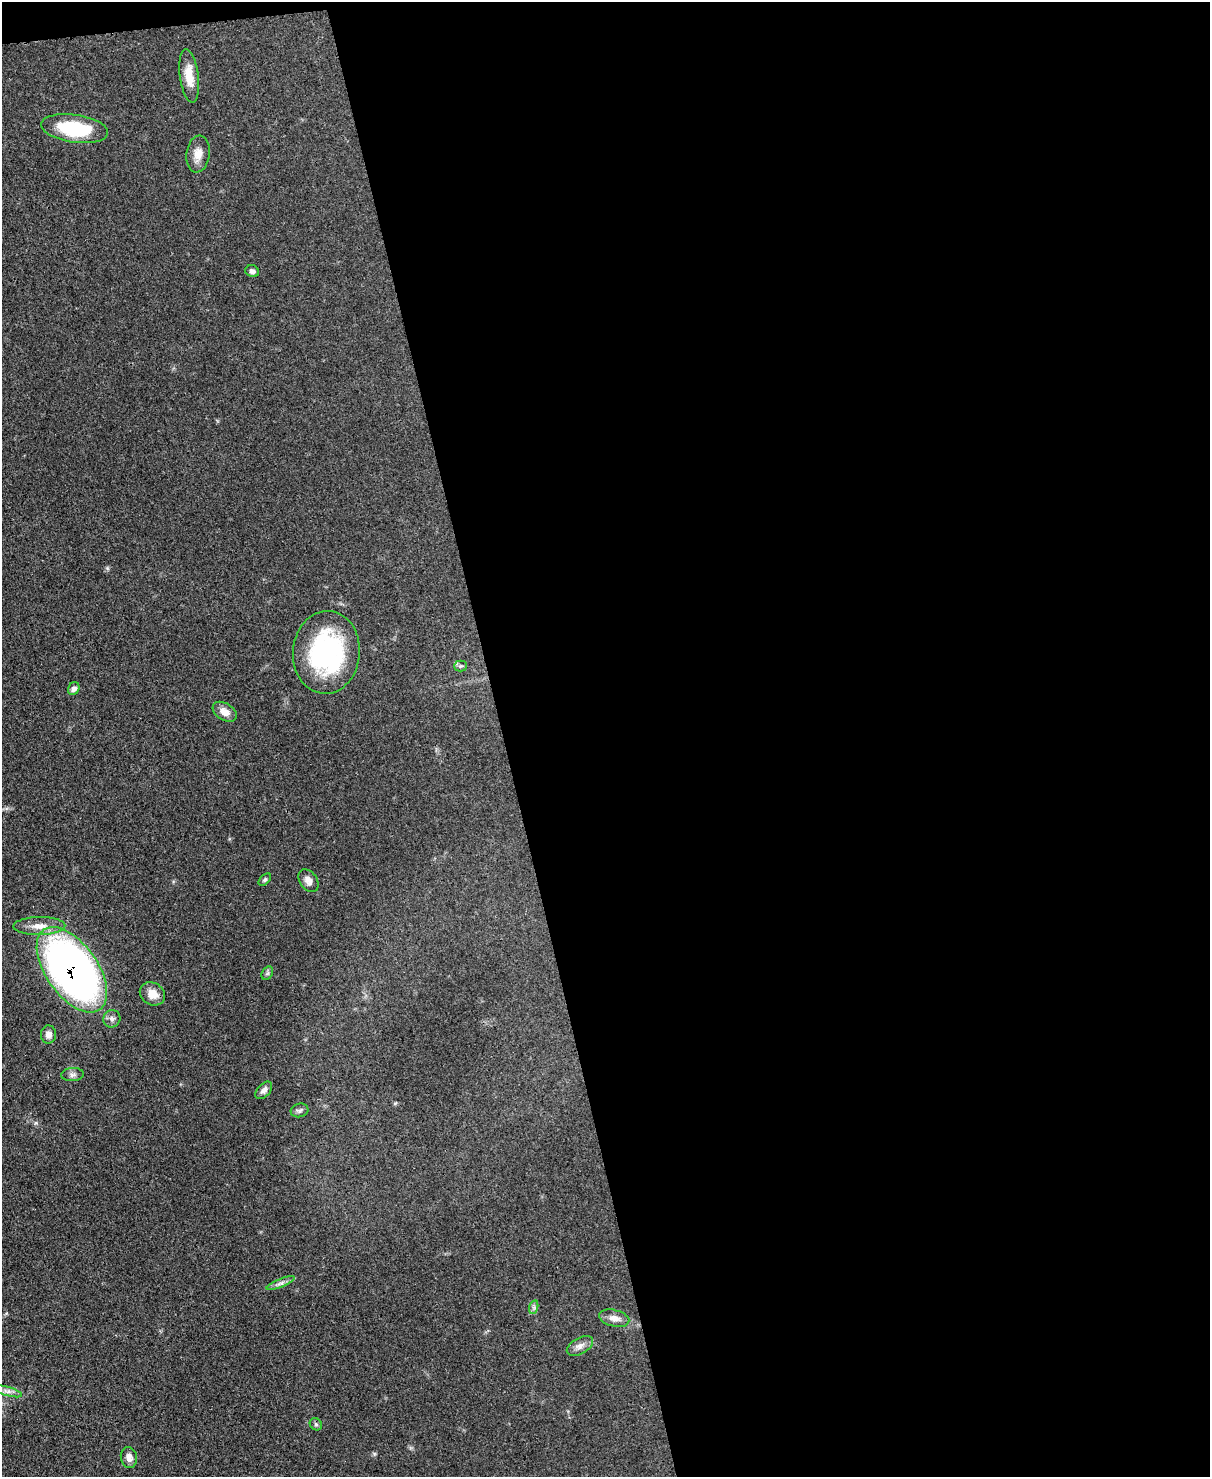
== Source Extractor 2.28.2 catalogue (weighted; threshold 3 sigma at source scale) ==
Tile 4 of 4 x 3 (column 4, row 1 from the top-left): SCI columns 3701-4908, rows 3166-4640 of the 4991 x 4970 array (HDU 1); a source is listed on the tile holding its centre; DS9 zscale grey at full resolution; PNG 1212 x 1479 px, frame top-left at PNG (2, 2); each listed source drawn as its Kron ellipse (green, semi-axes under 4 px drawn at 4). Shown black and unused: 59% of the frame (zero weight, under 3 of 4 exposures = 9% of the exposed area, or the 3 px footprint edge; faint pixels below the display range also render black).
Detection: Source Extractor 2.28.2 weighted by HDU 2 'WHT'; one run over the whole footprint, this tile lists its part. Background 0.0551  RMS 0.004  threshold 0.0181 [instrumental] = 3 sigma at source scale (4.5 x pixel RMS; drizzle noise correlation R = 1.50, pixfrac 1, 0.05/0.05 arcsec/px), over >= 5 px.
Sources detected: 26; all 26 listed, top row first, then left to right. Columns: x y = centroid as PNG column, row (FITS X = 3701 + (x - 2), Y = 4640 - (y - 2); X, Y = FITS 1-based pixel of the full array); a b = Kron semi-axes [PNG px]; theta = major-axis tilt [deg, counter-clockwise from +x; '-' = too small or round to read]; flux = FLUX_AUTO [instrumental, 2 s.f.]
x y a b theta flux
189 76 27 9 -82 6.4
75 129 34 14 -8 24
198 154 19 11 82 4.1
252 271 7 6 - 1.3
326 652 41 33 85 56
461 666 6 5 - 0.76
74 688 7 5 63 1.6
225 712 13 8 -32 3.4
265 880 7 4 45 0.74
308 881 13 8 -55 2.4
39 926 26 9 1 5.2
72 970 49 26 -55 220
267 973 7 5 59 0.74
152 994 13 11 -32 4.4
112 1019 9 8 - 1.6
49 1034 9 7 89 2.1
73 1074 11 6 5 1.4
264 1090 10 6 47 1.7
299 1110 9 6 14 1
281 1283 15 4 22 1.5
534 1307 7 4 73 0.82
614 1318 15 8 -13 2.9
580 1346 14 8 30 2.4
7 1391 15 4 -15 2
316 1424 6 5 - 0.72
129 1457 10 8 -79 2.5
Overlapping masked pixels (flux is a lower limit): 1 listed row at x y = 72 970